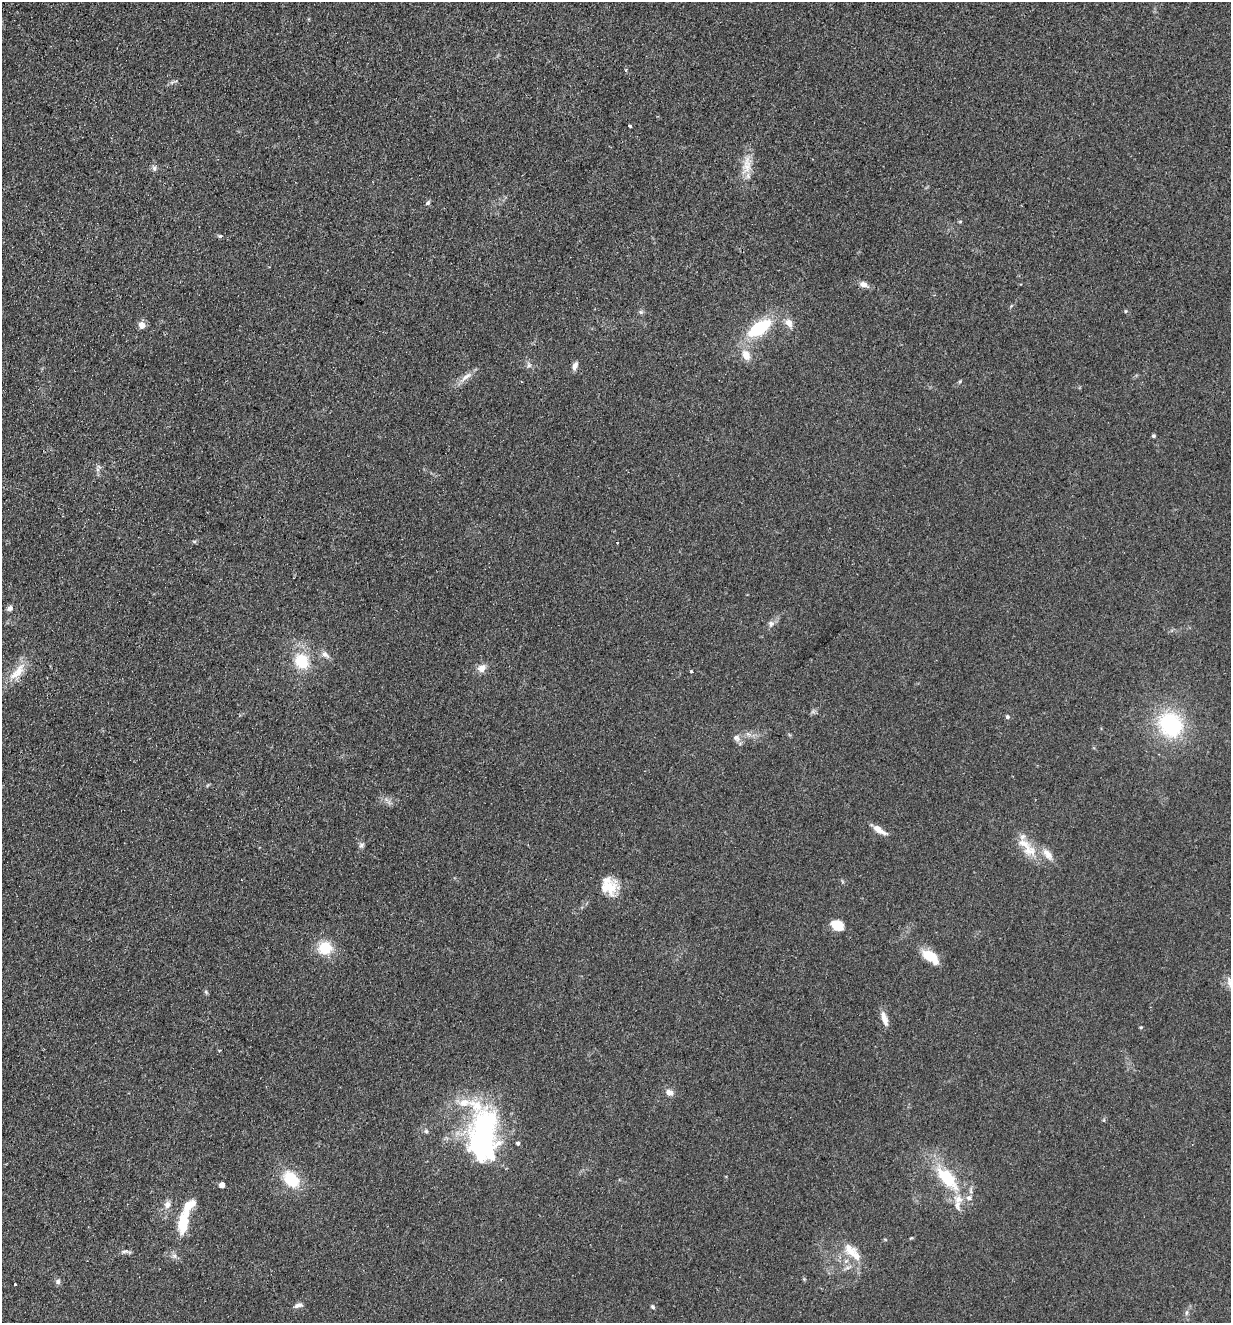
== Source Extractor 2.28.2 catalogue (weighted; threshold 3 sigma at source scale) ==
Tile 11 of 4 x 4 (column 3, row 3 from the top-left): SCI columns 2769-3997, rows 1342-2662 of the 5410 x 5325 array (HDU 1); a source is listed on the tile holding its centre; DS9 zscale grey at full resolution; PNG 1233 x 1325 px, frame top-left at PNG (2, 2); no overlay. Shown black and unused: <1% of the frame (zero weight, under 2 of 3 exposures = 3% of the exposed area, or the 3 px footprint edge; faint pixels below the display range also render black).
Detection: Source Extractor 2.28.2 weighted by HDU 2 'WHT'; one run over the whole footprint, this tile lists its part. Background 0.133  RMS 0.01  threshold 0.0471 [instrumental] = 3 sigma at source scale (4.5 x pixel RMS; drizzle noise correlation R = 1.50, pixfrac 1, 0.05/0.05 arcsec/px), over >= 5 px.
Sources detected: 65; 2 inside a brighter object's white glare — not listed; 9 inside a brighter listed object's ellipse — not listed separately; the other 54 listed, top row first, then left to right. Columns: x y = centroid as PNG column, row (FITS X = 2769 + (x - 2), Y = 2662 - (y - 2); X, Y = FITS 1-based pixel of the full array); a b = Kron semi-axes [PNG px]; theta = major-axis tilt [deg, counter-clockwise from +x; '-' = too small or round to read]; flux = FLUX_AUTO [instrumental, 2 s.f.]
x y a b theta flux
629 126 3 3 - 2.6
747 165 29 10 89 16
154 168 7 6 - 2.6
428 203 7 5 38 2.1
960 222 4 4 - 1.4
220 236 6 4 19 1.5
863 284 10 6 -17 6.1
641 312 6 6 - 1.9
789 323 13 9 -52 7.3
141 325 7 7 - 7.8
759 328 30 14 33 53
746 355 14 9 -63 11
529 365 6 6 - 2.5
575 366 11 6 72 4.5
466 377 21 6 38 8.1
960 381 5 4 - 1.2
1153 436 5 4 - 1.5
617 543 3 3 - 1.1
9 608 8 7 - 3.2
771 624 9 8 - 4.1
325 654 13 7 -38 5.1
302 661 17 15 -60 32
481 668 11 9 29 7.3
691 671 3 3 - 1.2
17 672 31 11 46 20
1007 717 5 5 - 2.2
1170 724 28 25 -57 91
736 738 10 8 -47 4.6
879 830 18 6 -31 9.2
361 845 7 6 - 2.7
1029 850 23 16 -32 21
604 888 38 17 2 22
837 925 14 10 -26 16
325 948 16 14 15 27
930 956 21 10 -39 21
206 992 7 4 -46 1.4
884 1019 20 7 -73 7.8
1141 1027 5 4 - 1.3
669 1092 9 8 - 6.2
426 1131 6 5 - 1.9
484 1136 66 27 -84 190
518 1143 4 4 - 2.3
947 1178 40 17 -48 53
291 1179 17 12 -45 38
222 1185 4 4 - 11
167 1205 11 9 64 5.8
183 1223 27 11 80 34
125 1251 12 4 12 2.8
853 1252 33 12 -45 21
58 1282 7 7 - 2.8
15 1284 3 2 - 1.2
298 1305 10 6 17 4.1
653 1307 5 5 - 1.8
1187 1313 8 4 81 2.3